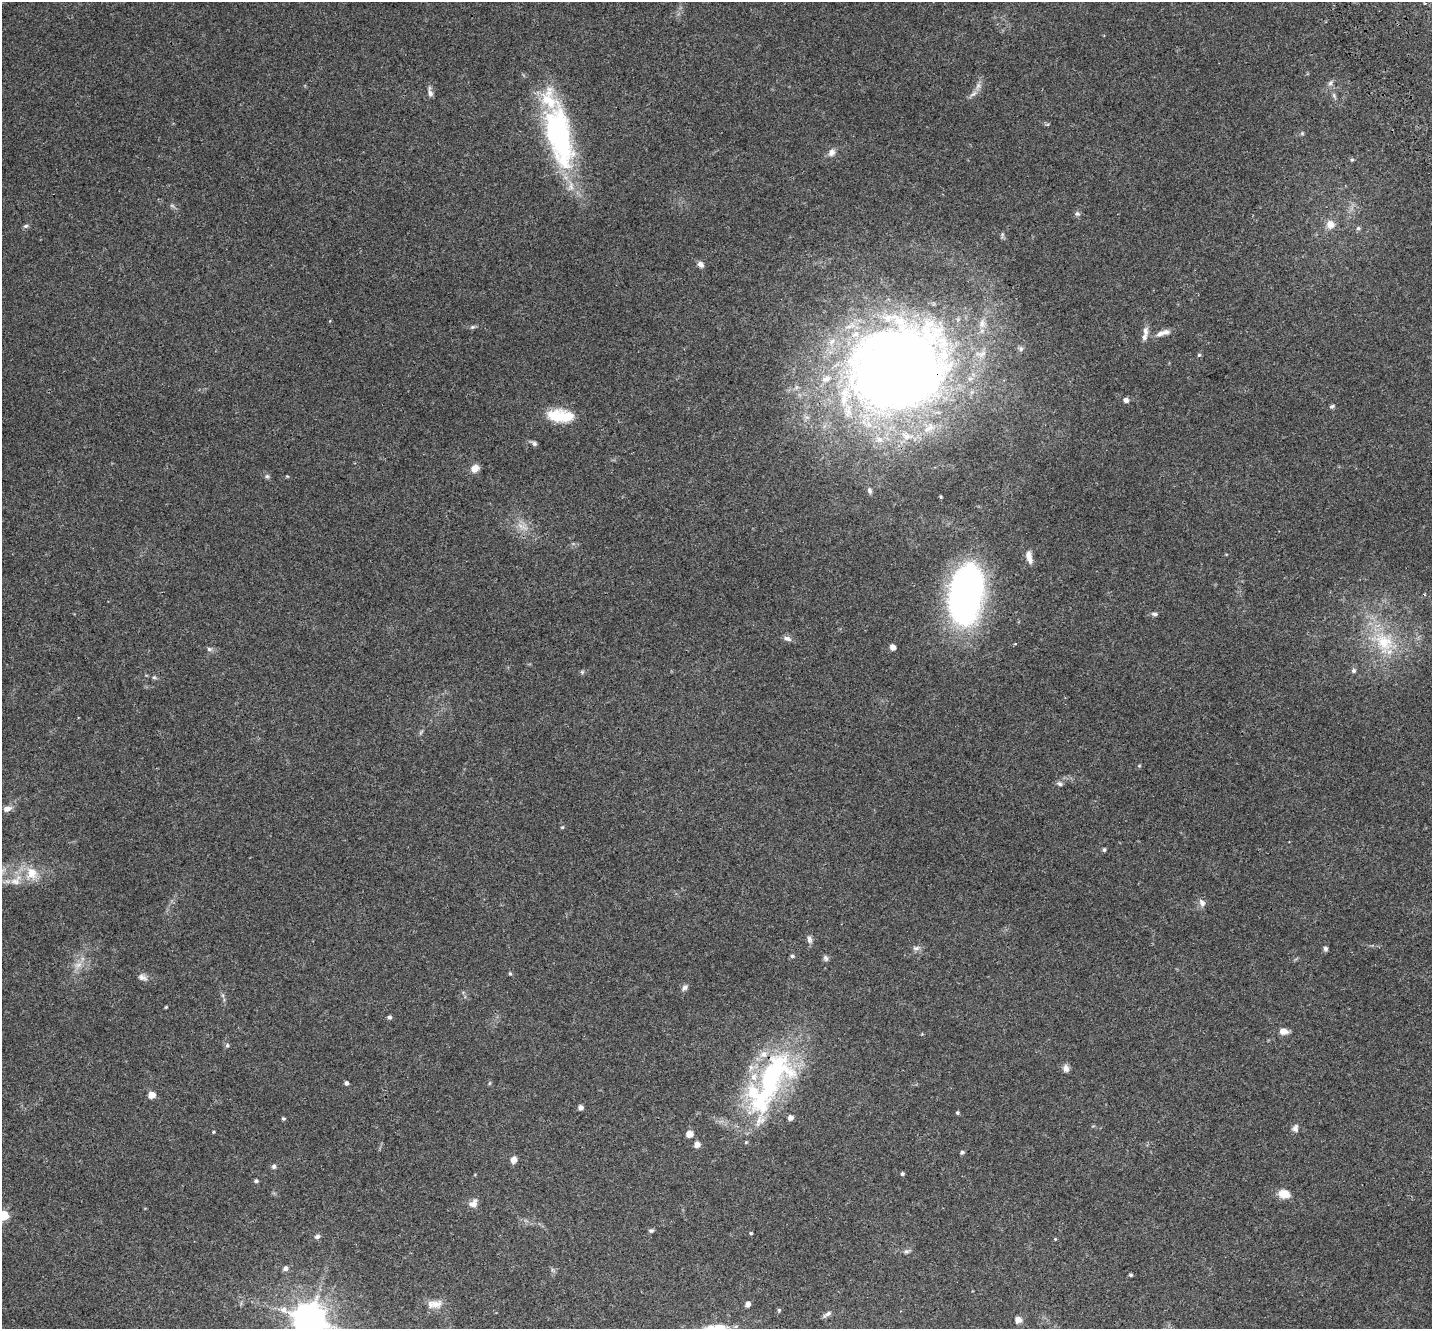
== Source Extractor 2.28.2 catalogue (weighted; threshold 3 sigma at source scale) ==
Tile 10 of 4 x 4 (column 2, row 3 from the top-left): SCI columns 1559-2988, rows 1632-2958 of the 5973 x 5859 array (HDU 1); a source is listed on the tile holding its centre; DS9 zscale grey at full resolution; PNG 1434 x 1331 px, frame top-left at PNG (2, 2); no overlay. Shown black and unused: <1% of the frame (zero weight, under 3 of 4 exposures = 9% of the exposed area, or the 3 px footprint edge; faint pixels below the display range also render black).
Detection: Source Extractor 2.28.2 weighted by HDU 2 'WHT'; one run over the whole footprint, this tile lists its part. Background 0.0697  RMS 0.0062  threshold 0.0279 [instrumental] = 3 sigma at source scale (4.5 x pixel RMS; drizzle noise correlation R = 1.50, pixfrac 1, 0.0396/0.0396 arcsec/px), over >= 5 px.
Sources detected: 104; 2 too faint to see at this stretch — not listed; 7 inside a brighter listed object's ellipse — not listed separately; the other 95 listed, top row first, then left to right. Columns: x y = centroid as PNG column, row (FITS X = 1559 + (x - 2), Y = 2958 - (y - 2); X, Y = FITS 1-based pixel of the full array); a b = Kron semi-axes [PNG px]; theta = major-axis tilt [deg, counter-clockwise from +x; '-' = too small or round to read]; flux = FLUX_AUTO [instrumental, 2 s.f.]
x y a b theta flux
1330 83 7 5 46 1.4
978 86 10 6 69 2.6
430 92 13 6 -79 2.2
1302 133 5 5 - 0.7
559 136 79 29 -78 96
831 152 9 8 - 3.2
1352 160 6 4 0 0.75
1077 214 7 6 - 1.3
1330 224 9 9 - 5.2
26 226 7 5 20 1.1
1358 228 5 5 - 1.1
701 264 9 7 -47 2.1
982 323 14 10 85 5.4
472 327 8 5 26 1.1
1145 331 14 7 -88 3.1
1160 334 15 8 21 3.9
1021 349 7 5 23 1.4
1199 355 5 5 - 0.79
897 369 84 73 24 800
1126 400 6 5 - 2.2
1332 406 8 4 22 0.99
560 416 30 13 -4 19
534 443 8 6 -37 1.4
475 468 10 8 40 4.1
267 476 6 5 - 1.1
287 476 4 3 - 0.5
870 490 8 5 -66 1.4
941 497 4 4 - 0.58
1029 557 17 7 -77 4.5
966 595 56 29 79 240
1154 614 9 5 -6 1.3
787 638 11 6 -23 2.1
1384 642 36 26 -43 34
1015 644 3 3 - 1.2
892 647 5 4 - 4.2
209 649 7 5 -2 1.3
1354 671 6 6 - 1.2
582 672 5 5 - 0.79
154 677 6 5 - 0.87
421 732 7 4 71 0.85
1139 766 5 3 - 0.53
1060 784 8 6 -28 1.4
7 809 11 7 15 2.9
562 827 5 4 - 0.62
1104 850 4 4 - 1
32 873 20 17 89 12
15 881 15 9 1 5.7
1202 903 10 7 -65 2.6
809 939 11 7 -79 1.9
916 948 10 6 0 1.8
1325 949 6 5 - 1.5
792 956 5 4 - 1
826 958 9 6 -60 1.4
78 965 11 7 10 3.3
510 974 5 4 - 0.74
142 977 13 7 -22 2.5
684 988 10 6 31 1.8
166 1007 5 4 - 0.52
389 1017 5 4 - 1.4
1283 1031 10 7 -2 3.9
227 1045 6 5 - 0.97
1066 1068 9 7 -76 2.5
771 1078 81 35 64 120
347 1083 5 4 - 1.3
152 1095 6 5 - 5.8
580 1107 5 4 - 2.8
957 1113 5 4 - 0.79
790 1118 5 5 - 2.9
283 1119 5 4 - 0.75
1295 1128 11 8 80 2.2
213 1132 4 3 - 0.59
689 1134 5 5 - 4.9
697 1144 5 5 - 3.9
962 1152 5 4 - 1.2
514 1160 7 6 - 3.4
274 1166 6 5 - 1.3
902 1174 4 4 - 1.1
256 1181 5 4 - 0.99
1284 1194 11 7 -11 8.7
473 1203 12 8 48 3.4
4 1215 6 5 - 29
651 1231 7 5 7 1
751 1233 4 3 - 0.65
317 1236 7 5 24 1.6
1055 1239 4 4 - 0.5
906 1251 8 5 7 1.3
286 1268 7 6 - 1.7
1131 1275 4 3 - 0.88
436 1304 17 10 6 5.8
748 1304 5 4 - 3.2
779 1310 5 5 - 0.82
827 1314 13 4 32 1.7
309 1319 10 10 - 1100
1018 1320 9 8 - 2.8
720 1327 19 11 -1 7
Overlapping masked pixels (flux is a lower limit): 2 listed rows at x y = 897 369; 771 1078
Isophote crosses this tile's border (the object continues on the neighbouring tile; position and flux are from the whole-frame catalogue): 3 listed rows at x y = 4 1215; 309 1319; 720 1327